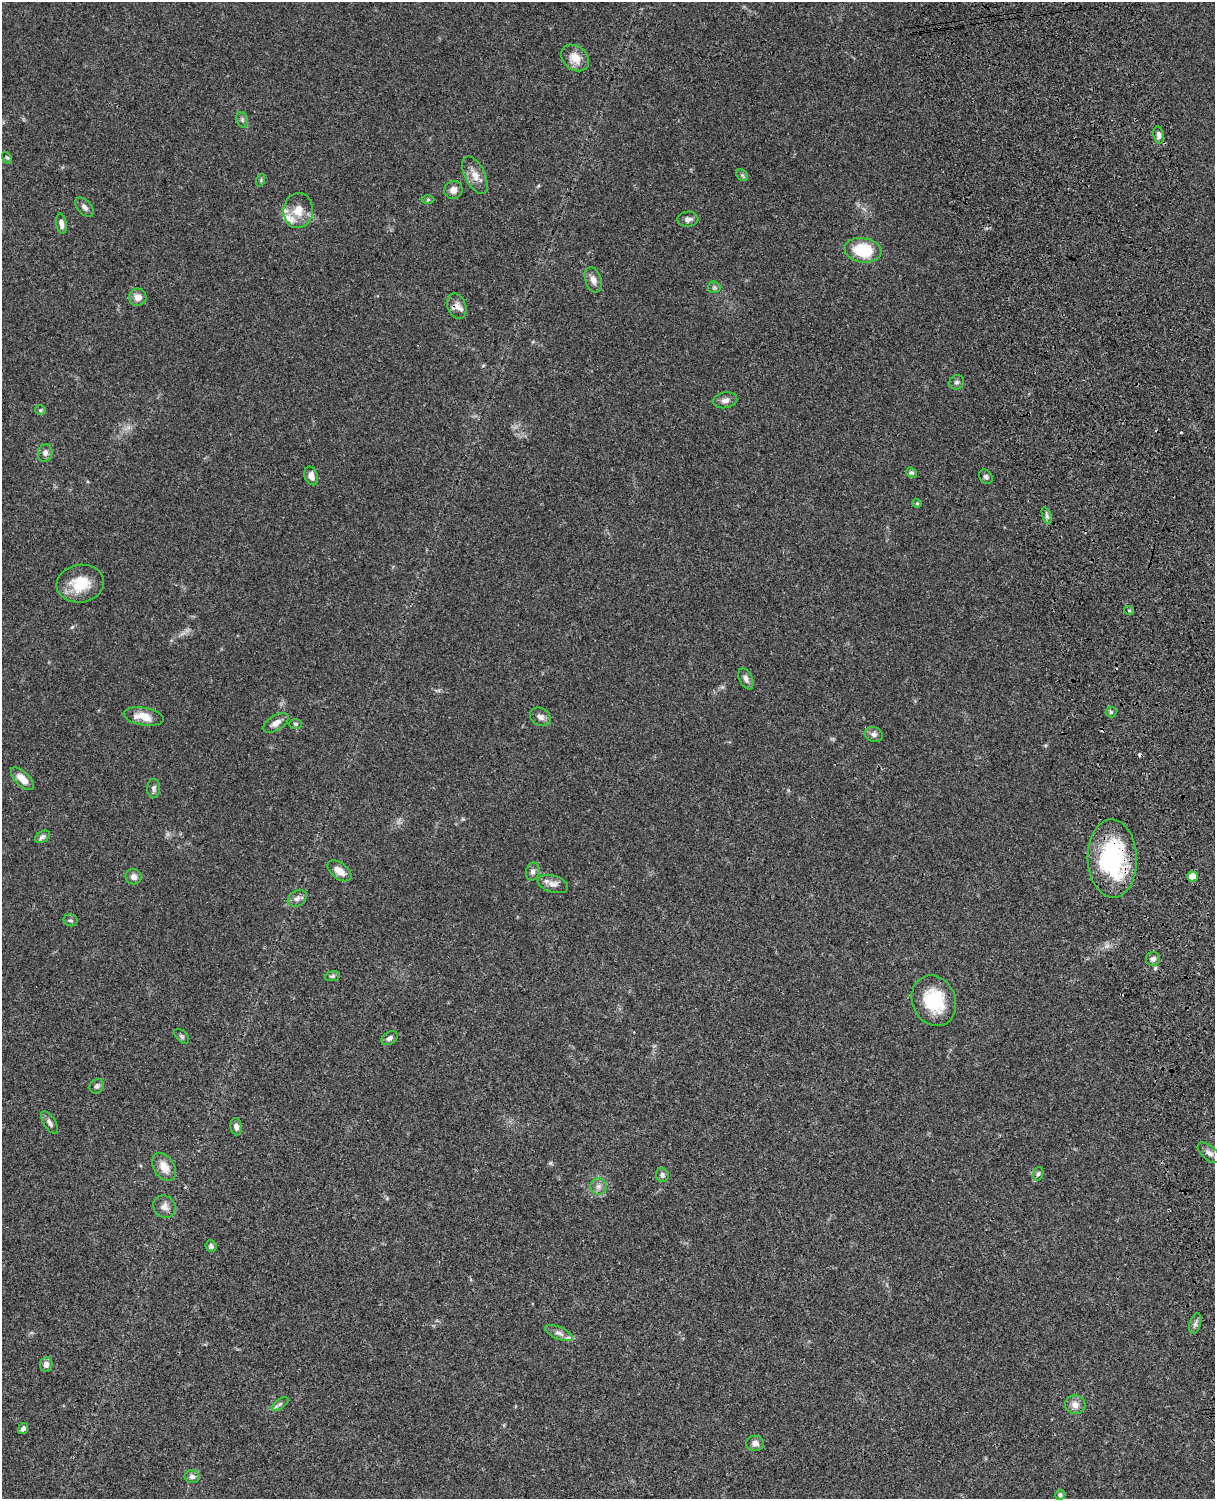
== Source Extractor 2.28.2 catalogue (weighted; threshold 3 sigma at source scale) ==
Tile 6 of 4 x 3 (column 2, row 2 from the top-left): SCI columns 1334-2546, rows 1772-3268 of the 5090 x 4927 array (HDU 1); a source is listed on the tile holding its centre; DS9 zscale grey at full resolution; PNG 1217 x 1501 px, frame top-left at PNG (2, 2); each listed source drawn as its Kron ellipse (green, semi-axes under 4 px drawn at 4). Shown black and unused: <1% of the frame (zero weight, under 3 of 4 exposures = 6% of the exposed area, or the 3 px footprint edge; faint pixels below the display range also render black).
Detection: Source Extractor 2.28.2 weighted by HDU 2 'WHT'; one run over the whole footprint, this tile lists its part. Background 0.0822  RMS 0.006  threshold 0.0272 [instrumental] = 3 sigma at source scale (4.5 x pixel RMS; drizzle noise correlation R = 1.50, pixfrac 1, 0.05/0.05 arcsec/px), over >= 5 px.
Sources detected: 76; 2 cosmic-ray / hot-pixel residue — neither listed nor drawn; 3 inside a brighter listed object's ellipse — not listed separately; the other 71 listed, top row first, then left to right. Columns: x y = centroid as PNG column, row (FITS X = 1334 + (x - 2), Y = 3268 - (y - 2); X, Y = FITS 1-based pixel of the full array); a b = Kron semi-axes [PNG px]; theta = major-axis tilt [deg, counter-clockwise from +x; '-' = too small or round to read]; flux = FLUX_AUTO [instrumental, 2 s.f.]
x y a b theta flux
575 58 15 11 -40 7.7
242 120 8 5 -71 1.3
1159 135 9 5 -79 2
7 158 6 4 -52 0.79
475 175 20 10 -64 6
742 175 6 5 - 1.1
261 180 6 4 72 0.8
453 190 9 9 - 3.8
428 199 6 4 1 0.85
85 207 11 7 -48 2.2
298 210 17 15 83 9.6
688 219 10 7 4 2.6
61 224 10 5 -81 2.8
863 250 19 12 -9 26
593 280 13 8 -70 3.9
714 287 6 6 - 1.2
138 297 9 8 - 4.2
457 306 13 9 -70 3.7
957 382 8 7 - 1.6
725 400 12 8 10 3.1
41 410 5 5 - 0.84
45 453 9 7 74 2.5
911 472 6 4 -40 1.1
311 476 9 6 -71 3.4
986 477 8 6 -52 1.6
917 503 4 4 - 0.62
1047 516 9 4 -71 1.5
80 584 24 19 9 16
1129 610 5 3 - 0.53
746 679 11 6 -65 2.4
1111 712 5 5 - 0.93
144 716 20 8 -9 9.2
540 717 11 8 -30 2.9
276 723 14 7 33 4
296 724 6 5 - 1.2
874 734 9 7 -13 2.3
22 779 14 7 -43 6.8
154 788 9 6 89 1.8
42 837 8 5 30 1.9
1112 859 39 24 -88 67
339 871 14 8 -38 5.5
533 871 9 6 76 2.2
1193 876 5 5 - 8.8
133 877 8 7 - 3
553 884 15 8 -16 3.8
297 898 10 7 33 2.6
71 920 7 6 - 1.1
1153 959 7 7 - 2.1
332 976 8 5 8 1.2
934 1001 26 21 -66 27
182 1036 9 5 -45 1.1
389 1038 9 6 33 1.9
97 1086 8 6 44 1.4
50 1122 13 6 -56 2.4
236 1127 9 5 -80 2.3
1209 1153 13 7 -41 2.6
164 1167 15 10 -59 7.4
1038 1174 7 5 72 1.2
662 1175 7 6 - 1.9
598 1187 8 8 - 2.6
164 1207 12 10 -44 3.6
211 1246 6 5 - 1.7
1195 1323 11 5 73 2
559 1333 15 6 -23 2.8
46 1364 7 6 - 2.9
280 1404 9 4 35 1.4
1075 1405 10 9 - 4.1
23 1429 6 5 - 1.8
755 1443 9 7 -4 2.8
192 1477 7 6 - 2.3
1060 1495 5 5 - 1.5
Overlapping masked pixels (flux is a lower limit): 2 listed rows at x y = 457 306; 1112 859